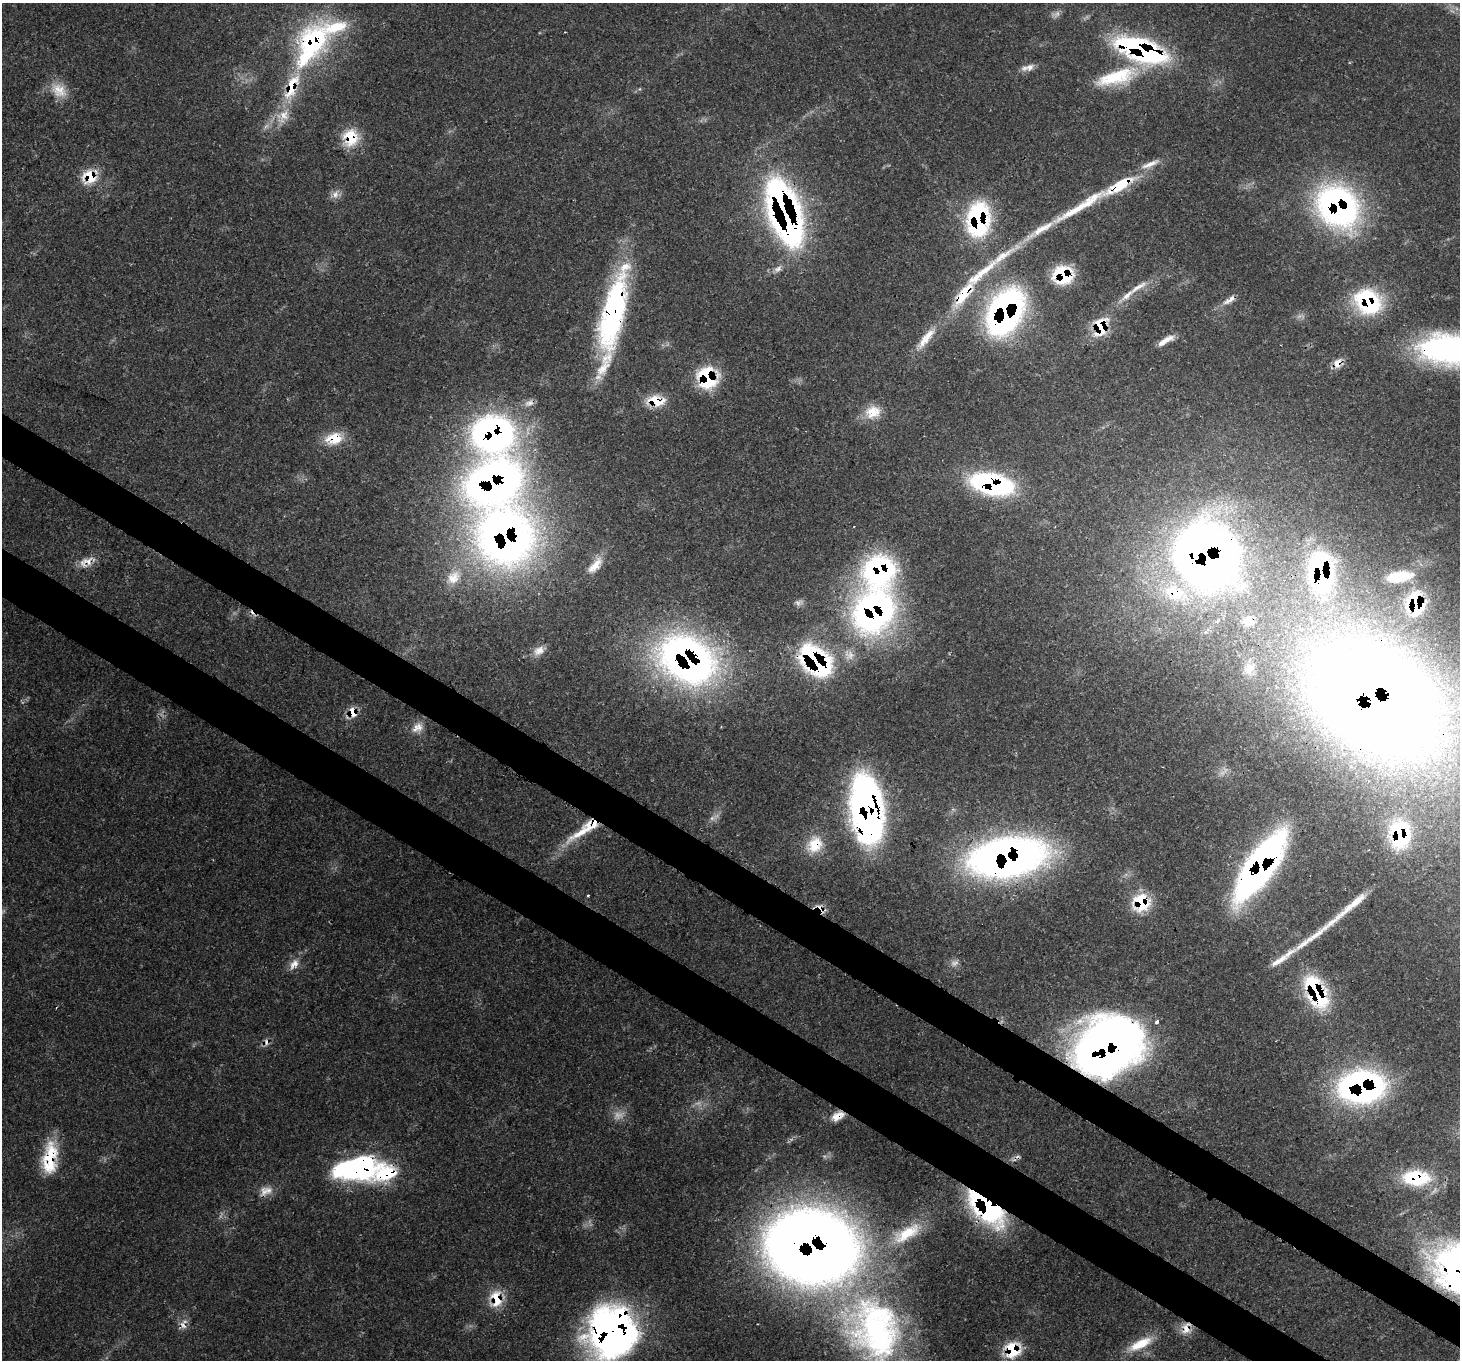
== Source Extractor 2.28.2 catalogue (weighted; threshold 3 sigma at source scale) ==
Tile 6 of 4 x 4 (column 2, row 2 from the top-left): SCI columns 1531-2988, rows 3063-4420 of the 5971 x 6062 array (HDU 1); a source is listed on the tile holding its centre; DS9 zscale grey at full resolution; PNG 1462 x 1362 px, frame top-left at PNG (2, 3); no overlay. Shown black and unused: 7% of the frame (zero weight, under 3 of 4 exposures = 7% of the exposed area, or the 3 px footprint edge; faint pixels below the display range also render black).
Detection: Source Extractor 2.28.2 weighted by HDU 2 'WHT'; one run over the whole footprint, this tile lists its part. Background 0.0597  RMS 0.0031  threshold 0.0139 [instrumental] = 3 sigma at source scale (4.5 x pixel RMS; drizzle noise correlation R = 1.50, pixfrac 1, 0.0396/0.0396 arcsec/px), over >= 5 px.
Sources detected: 110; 5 too faint to see at this stretch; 5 cosmic-ray / hot-pixel residue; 3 long thin detections or spike segments (spike, bleed or trail) — not listed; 14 inside a brighter listed object's ellipse — not listed separately; the other 83 listed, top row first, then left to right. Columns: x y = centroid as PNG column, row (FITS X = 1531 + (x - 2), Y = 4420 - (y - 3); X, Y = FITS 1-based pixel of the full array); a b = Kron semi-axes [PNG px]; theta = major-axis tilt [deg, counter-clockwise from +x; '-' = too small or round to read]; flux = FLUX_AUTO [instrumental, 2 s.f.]
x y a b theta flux
313 41 50 42 62 51
1141 50 49 18 -19 78
1028 68 18 8 13 2.4
1117 77 57 18 16 19
292 87 45 15 69 18
59 90 24 17 -40 6.4
350 138 22 20 79 10
89 177 18 17 - 9.4
1120 185 39 11 30 16
335 194 12 9 -89 2.1
1338 206 45 37 -48 99
784 212 53 22 -71 180
978 220 36 23 85 43
1002 256 64 9 33 12
778 269 12 7 33 1.7
1063 275 19 17 2 19
964 294 40 13 52 14
1127 295 30 7 39 4.3
1229 300 20 7 33 2.5
1368 302 32 26 -43 27
613 311 90 22 77 72
1005 312 38 24 64 130
1100 326 22 15 78 13
926 338 39 10 52 6.8
1165 341 21 6 30 3.5
1447 350 57 37 -9 74
1337 363 13 10 65 3.1
707 378 20 18 -75 24
656 401 22 13 -2 8.2
529 403 14 8 22 1.9
873 412 21 17 17 6.9
493 434 46 41 -10 110
334 438 23 15 12 8.5
493 482 57 44 24 180
992 484 44 20 -13 52
505 537 54 52 -58 220
1206 555 56 51 -57 320
87 562 24 12 23 4.5
595 565 26 10 49 4.8
1321 572 35 19 -88 51
1400 576 24 10 8 9.7
453 577 24 17 46 7.8
1416 603 19 12 -86 22
873 611 52 44 56 110
1249 621 12 11 - 2.3
539 651 16 11 36 3.3
687 659 58 42 -31 170
816 661 31 20 -43 66
1250 669 15 10 43 2.3
1373 699 101 71 -33 790
353 712 13 11 -80 4.6
417 728 17 13 47 3.4
867 810 63 28 -84 130
712 818 8 6 19 1.3
583 831 54 12 38 13
1400 834 29 20 -89 25
815 844 24 20 59 9.8
1007 857 61 32 9 220
1260 866 62 20 55 170
588 895 3 3 - 0.77
1141 903 20 19 - 14
1283 958 49 7 36 5.6
954 963 11 7 34 1.5
294 964 17 9 48 3.1
1316 992 35 18 -64 35
266 1042 11 7 77 1.5
1107 1047 57 44 30 250
1362 1087 35 25 1 120
838 1116 16 9 28 4
50 1158 39 17 83 16
356 1168 58 27 6 55
1416 1178 34 18 -3 20
268 1190 16 11 -29 3.5
986 1207 40 18 -45 67
907 1233 46 17 31 15
812 1246 80 64 -9 460
496 1299 24 16 90 8.7
183 1325 13 8 -50 2.1
1186 1328 17 12 81 4
876 1331 87 62 -82 100
611 1332 47 43 69 160
1140 1344 35 11 26 8.7
1012 1350 18 17 - 12
Overlapping masked pixels (flux is a lower limit): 57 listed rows (the first 20) at x y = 313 41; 1141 50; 292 87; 350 138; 89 177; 1120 185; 1338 206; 784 212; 978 220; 1002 256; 1063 275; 964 294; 1368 302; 613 311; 1005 312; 1100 326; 1447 350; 1337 363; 707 378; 656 401
Isophote crosses this tile's border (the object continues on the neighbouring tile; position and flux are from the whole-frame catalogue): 3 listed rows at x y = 1447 350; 876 1331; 611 1332